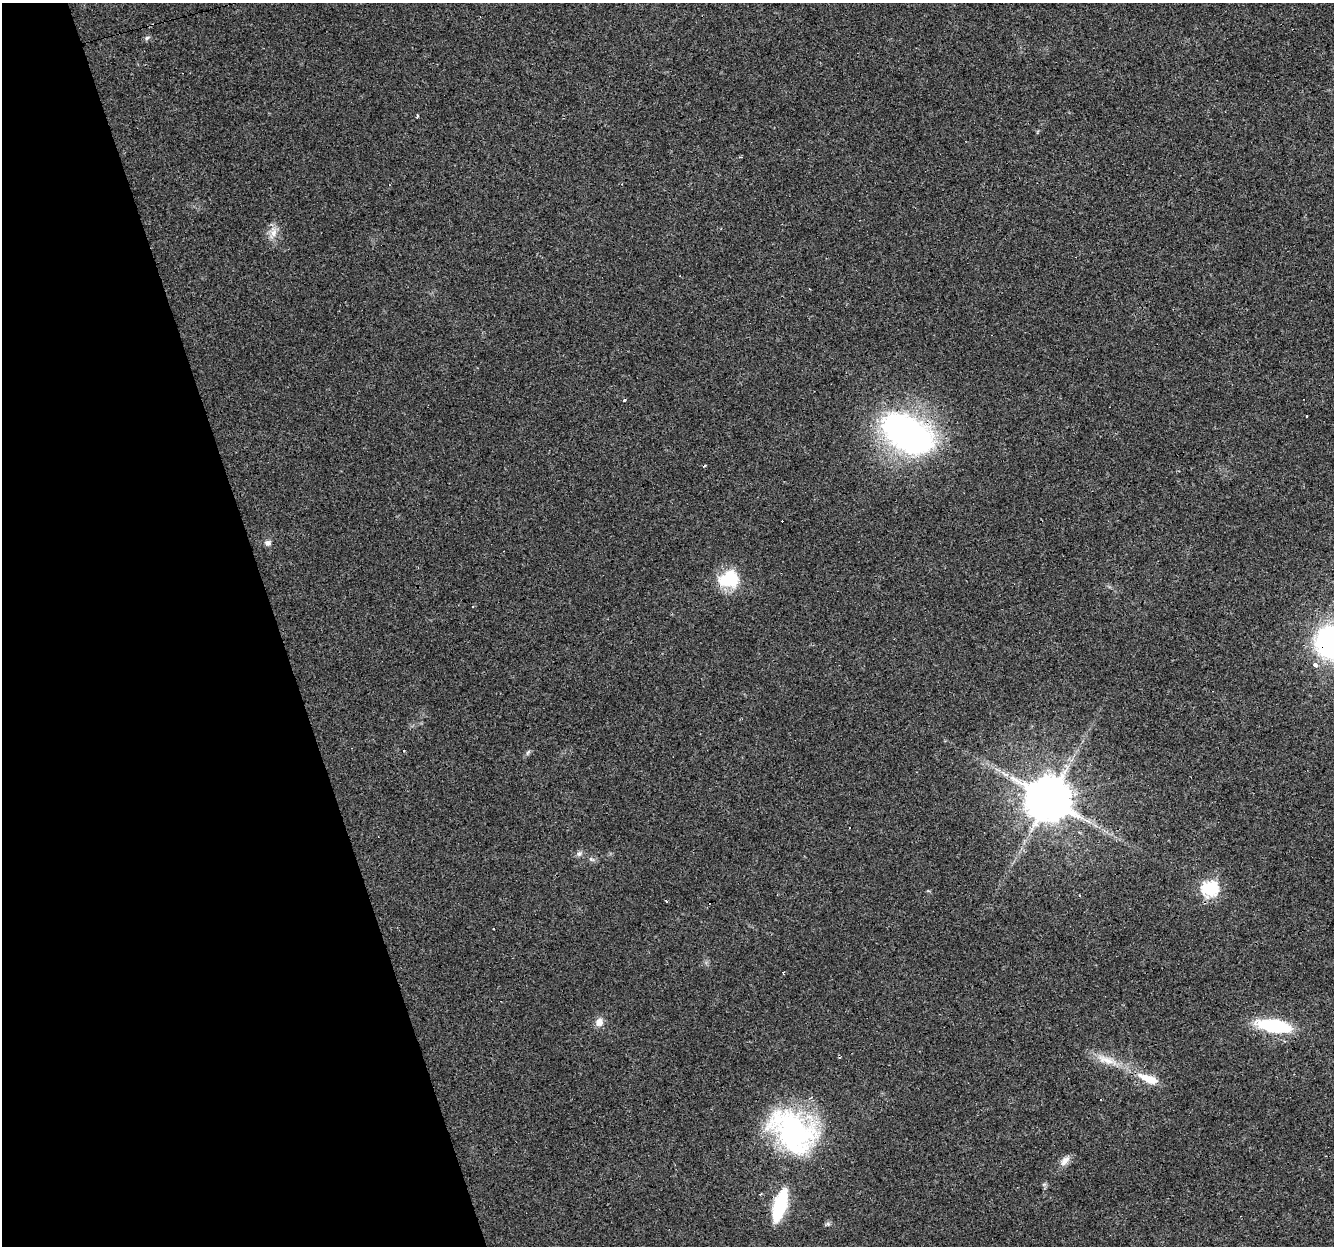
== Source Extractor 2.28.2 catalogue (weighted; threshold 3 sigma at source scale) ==
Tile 5 of 4 x 4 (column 1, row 2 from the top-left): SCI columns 1-1332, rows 2547-3790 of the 5326 x 5145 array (HDU 1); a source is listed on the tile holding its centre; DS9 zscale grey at full resolution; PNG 1336 x 1248 px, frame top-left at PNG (2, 3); no overlay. Shown black and unused: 21% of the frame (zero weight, under 3 of 4 exposures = <1% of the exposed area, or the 3 px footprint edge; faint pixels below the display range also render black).
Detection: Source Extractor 2.28.2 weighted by HDU 2 'WHT'; one run over the whole footprint, this tile lists its part. Background 0.0435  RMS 0.0038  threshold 0.0171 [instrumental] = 3 sigma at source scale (4.5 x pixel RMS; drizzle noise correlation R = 1.50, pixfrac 1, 0.0396/0.0396 arcsec/px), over >= 5 px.
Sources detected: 38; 12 cosmic-ray / hot-pixel residue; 1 long thin detection or spike segment (spike, bleed or trail) — not listed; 1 inside a brighter listed object's ellipse — not listed separately; the other 24 listed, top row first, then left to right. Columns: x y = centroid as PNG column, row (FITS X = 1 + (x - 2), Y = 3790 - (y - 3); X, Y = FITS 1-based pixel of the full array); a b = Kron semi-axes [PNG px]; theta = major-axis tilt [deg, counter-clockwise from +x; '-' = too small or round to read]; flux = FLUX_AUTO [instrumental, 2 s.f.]
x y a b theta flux
147 38 7 5 44 0.82
417 116 3 2 - 0.72
273 232 16 8 -87 3.3
624 400 3 3 - 2.1
1307 416 3 2 - 0.29
908 434 55 34 -33 120
268 543 9 7 3 1.3
729 579 23 20 18 16
1332 642 32 29 -35 75
528 752 7 4 45 0.72
1049 799 12 12 - 1700
579 854 8 6 74 1.1
591 859 7 4 -45 0.76
1210 889 7 7 - 79
1080 896 3 3 - 1.5
599 1022 10 9 - 2.9
1274 1026 31 11 -10 31
1106 1060 29 10 -17 6.7
1148 1079 31 10 -21 7.8
1101 1100 3 2 - 0.95
793 1131 60 40 -39 69
1065 1161 17 8 48 2.6
760 1194 3 2 - 0.45
780 1205 28 10 73 31
Overlapping masked pixels (flux is a lower limit): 4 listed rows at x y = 908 434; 1332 642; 793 1131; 780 1205
Isophote crosses this tile's border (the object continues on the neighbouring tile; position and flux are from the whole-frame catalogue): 1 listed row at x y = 1332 642